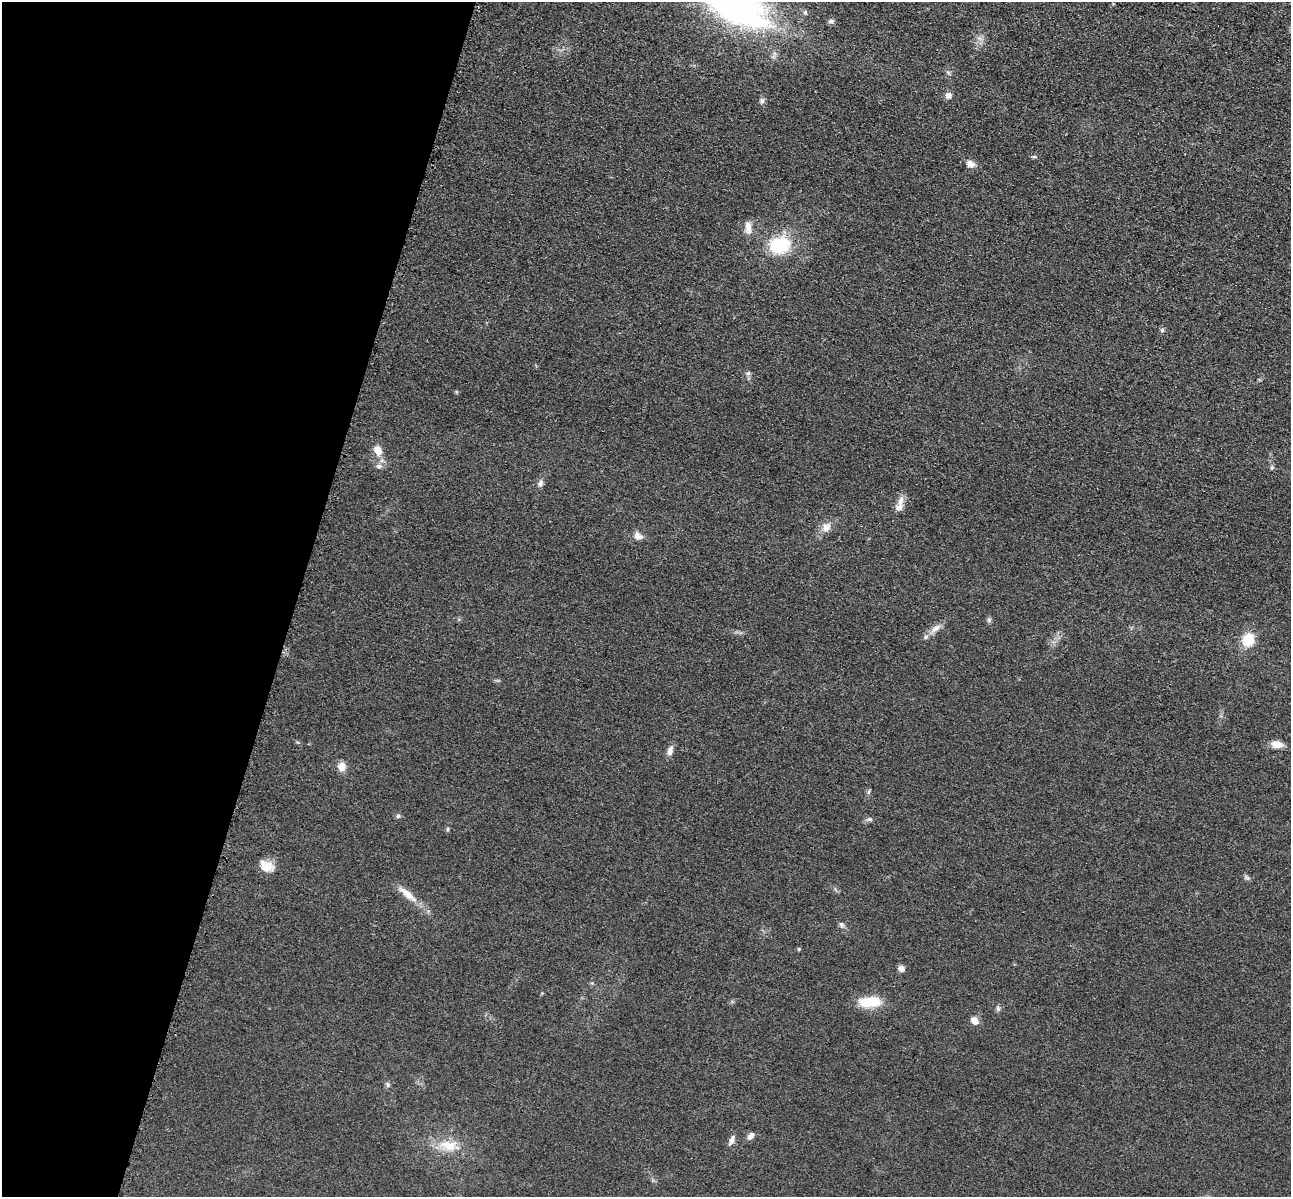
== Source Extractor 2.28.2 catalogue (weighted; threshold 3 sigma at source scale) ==
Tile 9 of 4 x 4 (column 1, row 3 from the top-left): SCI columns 173-1461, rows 1591-2785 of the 5350 x 5365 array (HDU 1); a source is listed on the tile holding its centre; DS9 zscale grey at full resolution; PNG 1293 x 1199 px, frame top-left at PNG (2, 2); no overlay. Shown black and unused: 23% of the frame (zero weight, under 3 of 4 exposures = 9% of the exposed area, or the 3 px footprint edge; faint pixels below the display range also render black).
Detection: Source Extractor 2.28.2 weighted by HDU 2 'WHT'; one run over the whole footprint, this tile lists its part. Background 0.0477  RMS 0.0085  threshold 0.0383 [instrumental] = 3 sigma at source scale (4.5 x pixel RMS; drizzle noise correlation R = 1.50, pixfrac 1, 0.05/0.05 arcsec/px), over >= 5 px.
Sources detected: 44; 2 inside a brighter listed object's ellipse — not listed separately; the other 42 listed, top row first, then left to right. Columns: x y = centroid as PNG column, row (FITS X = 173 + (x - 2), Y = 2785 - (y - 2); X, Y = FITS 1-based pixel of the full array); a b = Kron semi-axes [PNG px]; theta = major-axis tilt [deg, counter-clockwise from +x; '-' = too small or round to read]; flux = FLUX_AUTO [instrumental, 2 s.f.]
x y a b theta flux
735 6 75 37 -29 290
805 13 7 5 -89 1.5
831 21 8 5 16 2.3
948 72 7 4 -20 1.4
948 96 8 8 - 3.9
762 101 8 6 88 2.3
1034 157 6 3 0 1.2
970 164 10 8 -33 5.7
748 228 18 8 -85 6.2
779 245 21 17 12 47
1162 330 7 5 -90 1.7
748 373 6 6 - 1.7
378 450 12 9 -62 8.6
379 466 8 6 -2 2.9
1272 467 6 4 19 1.2
540 483 9 7 68 2.9
901 501 16 8 75 5.9
826 527 13 11 44 6.6
638 536 13 9 -34 4.7
989 620 6 6 - 1.7
935 628 18 7 38 6.1
1248 640 6 6 - 59
1277 744 14 8 -8 7.6
670 751 13 7 75 4.5
341 766 10 9 - 7.2
869 791 8 3 71 1.3
398 816 5 5 - 1.6
870 819 8 5 -1 1.9
448 829 6 4 90 1.1
266 866 18 13 -28 10
1247 878 8 5 -24 1.9
407 894 33 9 -39 12
841 925 8 5 -70 2
799 949 4 4 - 1.1
901 968 8 7 - 3.2
870 1002 28 12 3 22
998 1008 7 5 -70 1.8
974 1021 9 7 -42 6.6
388 1084 7 5 -88 1.8
751 1135 10 6 50 3.6
731 1140 14 6 66 3.6
448 1145 26 15 -5 19
Isophote crosses this tile's border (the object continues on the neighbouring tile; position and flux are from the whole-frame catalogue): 1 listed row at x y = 735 6